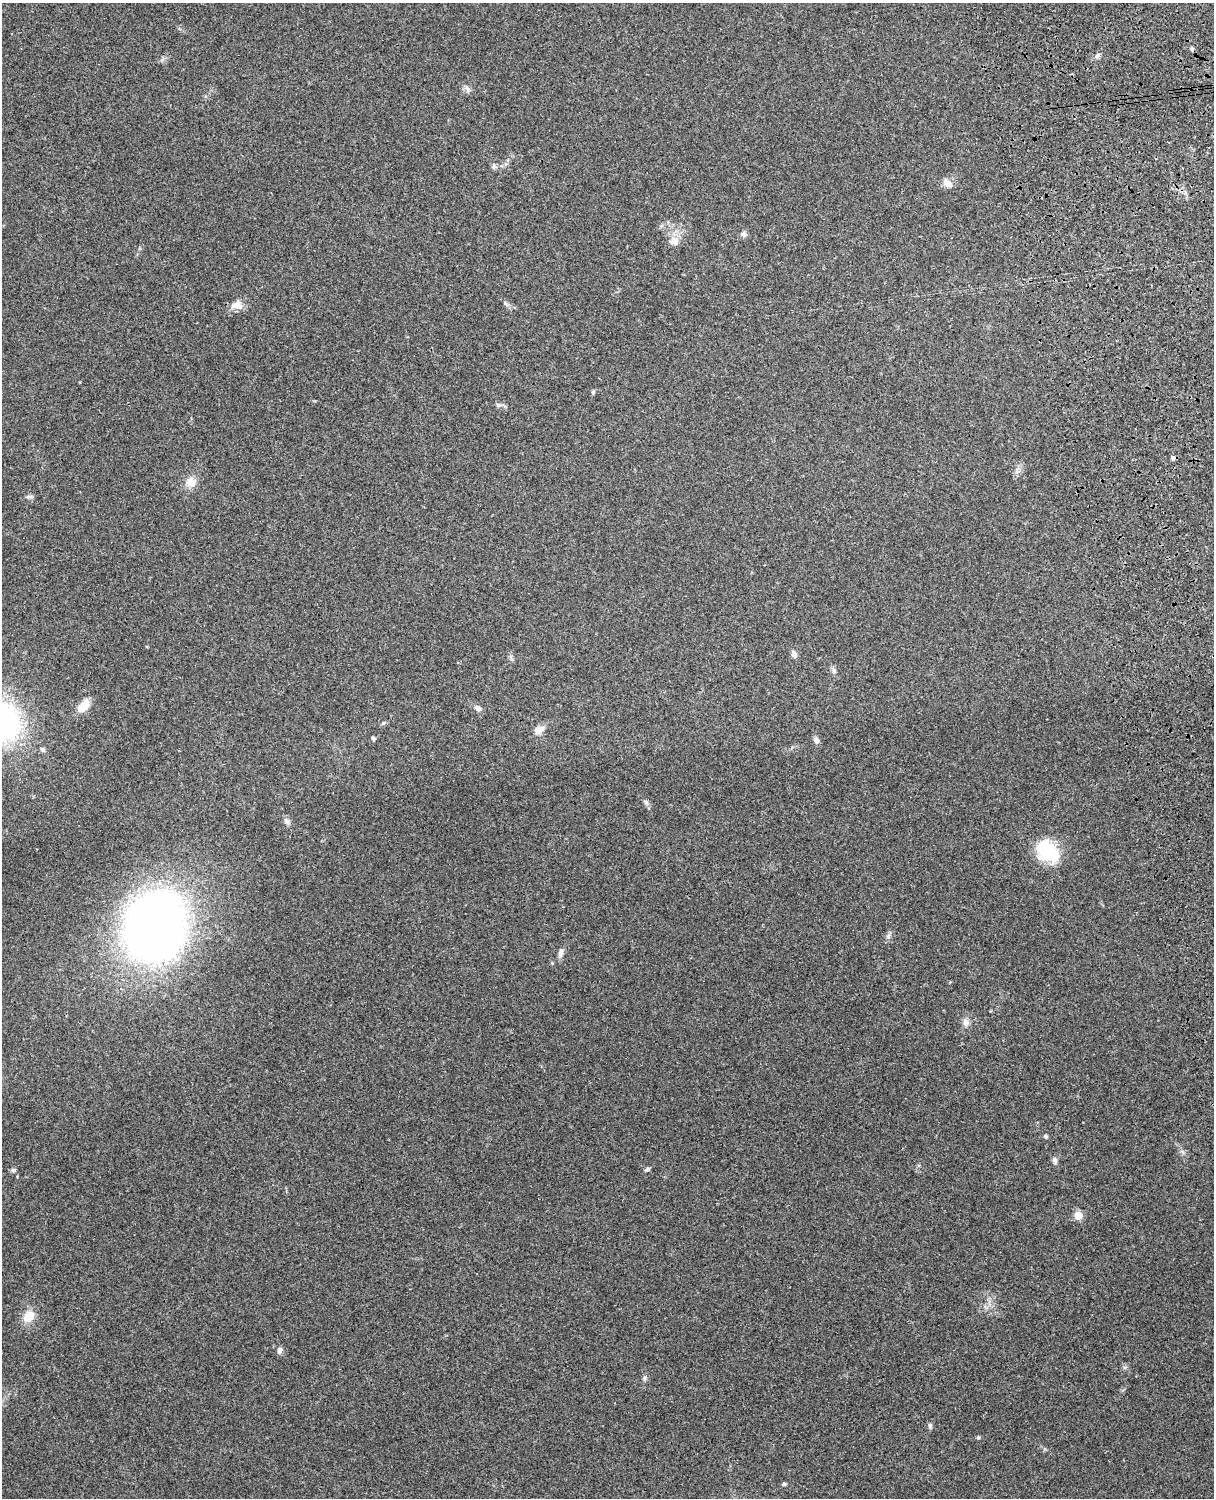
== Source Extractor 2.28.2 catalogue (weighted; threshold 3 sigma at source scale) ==
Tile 6 of 4 x 3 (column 2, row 2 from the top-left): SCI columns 1332-2543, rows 1660-3155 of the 5087 x 4928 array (HDU 1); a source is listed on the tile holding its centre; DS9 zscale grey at full resolution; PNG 1216 x 1500 px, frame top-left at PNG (2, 3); no overlay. Shown black and unused: <1% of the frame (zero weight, under 3 of 4 exposures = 6% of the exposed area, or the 3 px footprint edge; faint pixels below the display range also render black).
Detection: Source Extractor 2.28.2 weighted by HDU 2 'WHT'; one run over the whole footprint, this tile lists its part. Background 0.257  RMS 0.0089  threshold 0.0401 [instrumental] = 3 sigma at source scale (4.5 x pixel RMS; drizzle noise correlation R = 1.50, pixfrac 1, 0.05/0.05 arcsec/px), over >= 5 px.
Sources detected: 42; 1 cosmic-ray / hot-pixel residue — not listed; the other 41 listed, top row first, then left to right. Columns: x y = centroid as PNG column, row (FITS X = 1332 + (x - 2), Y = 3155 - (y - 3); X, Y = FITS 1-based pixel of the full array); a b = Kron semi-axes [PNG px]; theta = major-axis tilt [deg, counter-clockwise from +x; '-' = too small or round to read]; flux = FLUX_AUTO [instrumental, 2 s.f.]
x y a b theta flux
1097 56 8 4 45 2
468 89 7 5 -46 2.2
494 166 6 5 - 1.9
947 183 15 8 -39 5.6
744 234 7 6 - 2.9
675 241 13 12 - 7.6
505 303 6 5 - 1.5
237 305 15 11 0 7.5
593 392 5 5 - 1.2
498 405 5 5 - 1.6
1173 458 6 4 -1 2.8
191 482 14 13 - 8.8
29 496 12 4 0 1.9
794 654 9 6 -70 3.6
834 671 8 5 -83 2.3
84 706 17 10 48 11
478 708 8 6 -31 3.5
3 721 31 26 -64 190
383 723 6 4 18 1.2
539 730 17 9 19 5.8
373 738 4 4 - 2.4
816 740 8 6 -74 3.5
43 749 7 6 - 1.7
646 802 6 6 - 2
286 821 8 7 - 2.6
1047 851 31 22 -44 39
155 926 44 38 82 830
889 936 9 4 81 2.2
561 953 12 6 76 3.6
966 1022 9 9 - 4.1
1045 1136 6 4 -14 1.3
1055 1160 10 6 -70 2.8
647 1169 7 4 21 1.6
13 1170 6 5 - 1.6
1078 1215 5 5 - 26
29 1316 16 12 39 11
280 1350 9 6 69 2.4
644 1378 7 4 70 1.5
930 1425 7 6 - 2
978 1437 4 4 - 1.4
784 1484 5 4 - 1.3
Overlapping masked pixels (flux is a lower limit): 1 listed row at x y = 1173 458
Isophote crosses this tile's border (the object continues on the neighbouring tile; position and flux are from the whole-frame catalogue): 1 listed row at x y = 3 721